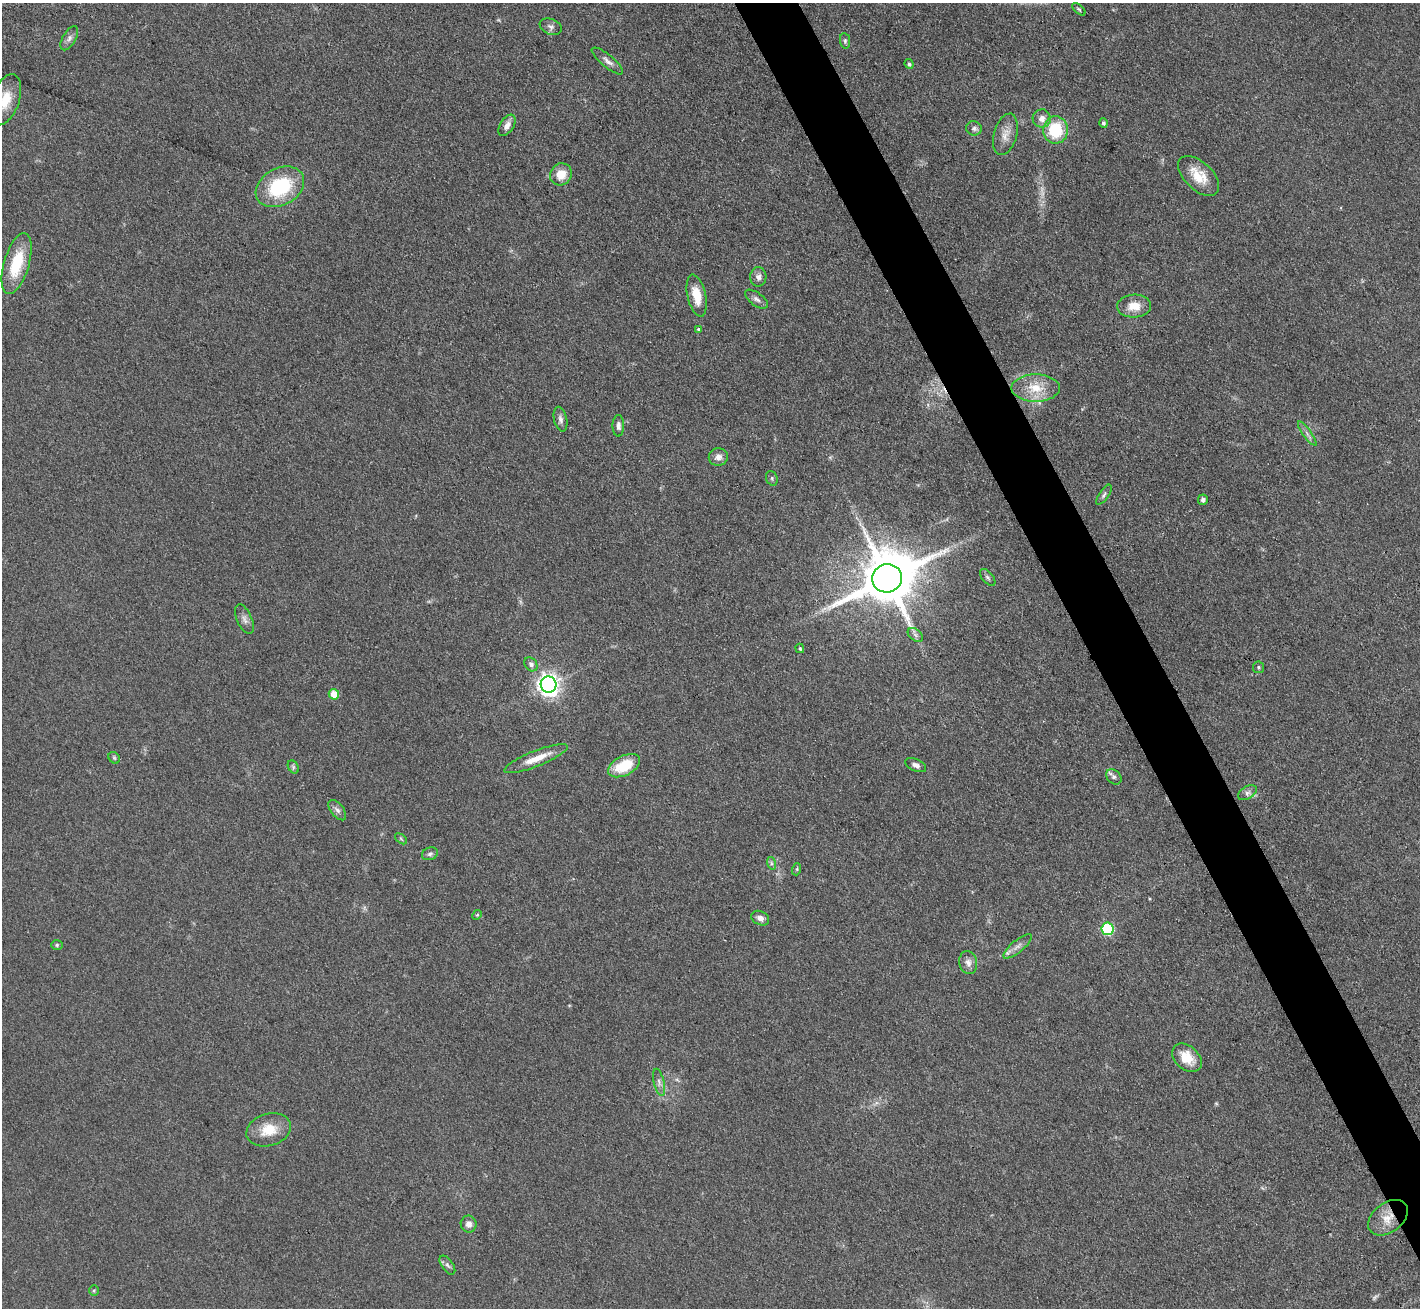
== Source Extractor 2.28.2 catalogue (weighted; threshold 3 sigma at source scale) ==
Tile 6 of 4 x 4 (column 2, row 2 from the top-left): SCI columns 1419-2836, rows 2762-4067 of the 5672 x 5659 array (HDU 1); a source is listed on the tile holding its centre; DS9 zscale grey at full resolution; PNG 1422 x 1310 px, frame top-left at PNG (2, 3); each listed source drawn as its Kron ellipse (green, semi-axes under 4 px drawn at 4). Shown black and unused: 4% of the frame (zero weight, under 3 of 4 exposures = <1% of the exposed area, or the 3 px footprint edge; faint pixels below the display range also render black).
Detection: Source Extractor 2.28.2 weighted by HDU 2 'WHT'; one run over the whole footprint, this tile lists its part. Background 0.0921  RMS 0.0064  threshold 0.0286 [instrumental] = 3 sigma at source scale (4.5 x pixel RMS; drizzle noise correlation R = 1.50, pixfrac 1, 0.05/0.05 arcsec/px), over >= 5 px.
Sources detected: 69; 4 too faint to see at this stretch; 1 inside a brighter object's white glare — neither listed nor drawn; the other 64 listed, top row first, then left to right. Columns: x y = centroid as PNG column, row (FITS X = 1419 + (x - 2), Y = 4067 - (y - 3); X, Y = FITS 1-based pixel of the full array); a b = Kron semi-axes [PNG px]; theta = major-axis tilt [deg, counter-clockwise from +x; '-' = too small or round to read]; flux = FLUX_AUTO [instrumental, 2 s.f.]
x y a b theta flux
1079 9 8 4 -41 1
551 27 11 7 -21 2.6
69 38 13 6 59 2.8
845 41 8 5 -82 1.3
607 61 19 6 -39 3.8
909 64 5 4 - 1.2
5 100 27 14 70 16
1042 118 9 9 - 4.5
1103 123 5 4 - 1.5
507 125 12 6 57 4
974 128 8 7 - 2.1
1056 130 14 12 88 30
1005 134 21 11 75 7.3
561 174 11 10 - 10
1199 176 25 14 -43 15
280 187 26 18 29 45
17 264 31 12 73 27
758 277 9 8 - 3.1
697 296 21 9 -77 12
756 299 13 6 -36 2.5
1134 306 17 11 3 10
699 329 3 3 - 1.4
1036 388 24 13 0 15
560 419 12 6 -77 2.7
618 426 10 6 89 2.6
1307 434 14 2 -54 1.8
718 457 9 9 - 4
772 478 7 5 -71 1.2
1104 495 12 4 55 1.7
1203 500 5 5 - 1.9
988 577 10 5 -51 1.7
887 578 15 14 - 4300
244 619 16 7 -66 3.4
915 635 8 5 -37 1.9
800 648 5 4 - 1.1
531 664 7 6 - 2.3
1258 667 6 5 - 1.2
549 684 8 7 - 420
334 694 5 5 - 13
114 758 6 5 - 1
536 759 34 8 22 11
916 765 11 6 -24 2.6
624 766 17 10 27 22
293 767 7 5 -62 1.2
1114 777 8 6 -45 2
1247 793 10 6 29 2.5
337 810 12 6 -52 2.6
401 839 7 3 -38 0.85
430 854 8 6 19 1.7
771 863 6 4 -72 1.2
797 869 6 4 72 0.94
477 915 5 4 - 0.8
760 918 9 6 -27 3.1
1107 929 6 6 - 65
57 945 6 5 - 1
1018 946 17 6 40 4
968 963 11 9 -77 3.7
1187 1058 17 11 -41 14
659 1082 14 5 -76 2.8
269 1130 23 16 17 15
1388 1218 22 14 37 11
469 1224 8 8 - 3.5
447 1265 11 5 -55 2
94 1290 5 5 - 0.94
Overlapping masked pixels (flux is a lower limit): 1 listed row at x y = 1388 1218
Isophote crosses this tile's border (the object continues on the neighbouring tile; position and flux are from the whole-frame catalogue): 1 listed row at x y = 5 100